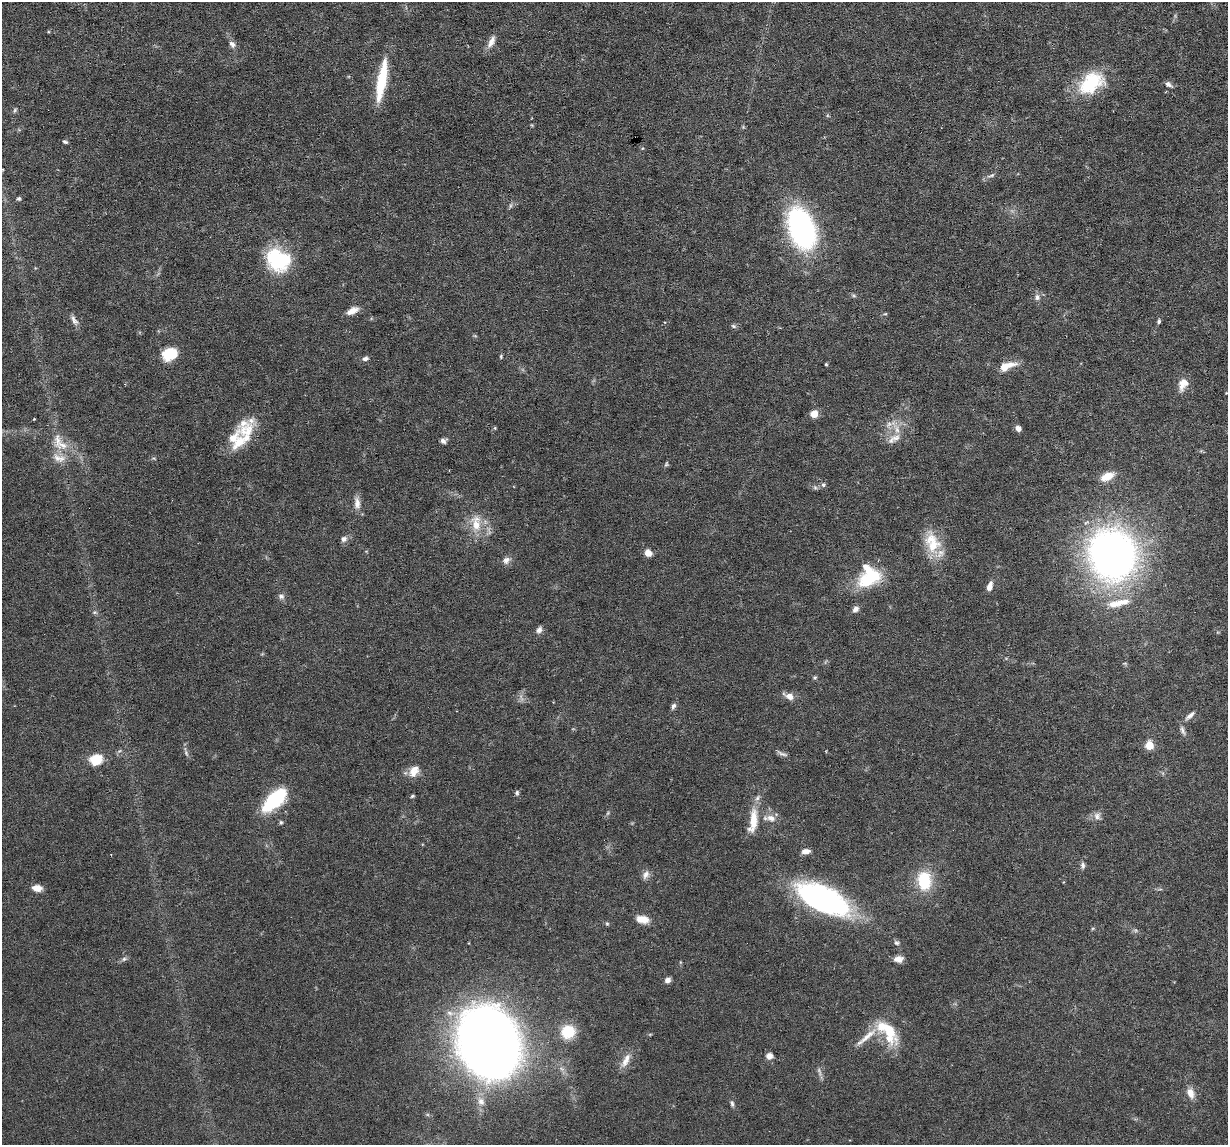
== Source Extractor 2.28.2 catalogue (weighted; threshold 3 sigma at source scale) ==
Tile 10 of 4 x 4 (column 2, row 3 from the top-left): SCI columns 1227-2452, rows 1262-2404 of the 4905 x 4927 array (HDU 1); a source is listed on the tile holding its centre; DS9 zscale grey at full resolution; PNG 1230 x 1147 px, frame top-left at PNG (2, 2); no overlay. Shown black and unused: <1% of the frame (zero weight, under 3 of 6 exposures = <1% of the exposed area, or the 3 px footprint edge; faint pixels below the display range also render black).
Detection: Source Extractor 2.28.2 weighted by HDU 2 'WHT'; one run over the whole footprint, this tile lists its part. Background 0.0749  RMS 0.0043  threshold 0.0175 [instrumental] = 3 sigma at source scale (4.09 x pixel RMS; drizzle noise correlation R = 1.36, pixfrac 0.8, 0.05/0.05 arcsec/px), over >= 5 px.
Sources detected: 103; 3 too faint to see at this stretch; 2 inside a brighter object's white glare — not listed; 11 inside a brighter listed object's ellipse — not listed separately; the other 87 listed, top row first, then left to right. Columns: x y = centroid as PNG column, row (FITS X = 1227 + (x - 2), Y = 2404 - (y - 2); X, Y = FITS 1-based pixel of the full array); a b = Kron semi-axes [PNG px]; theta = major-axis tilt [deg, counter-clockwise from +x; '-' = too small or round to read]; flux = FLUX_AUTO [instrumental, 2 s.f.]
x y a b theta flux
491 42 18 7 61 2.9
232 44 10 7 -58 1.7
382 80 48 9 81 17
1091 83 33 22 37 21
1168 84 10 5 -32 1.3
15 110 6 5 - 0.61
65 142 6 4 -10 0.7
2 169 5 3 - 0.43
991 175 11 4 16 1.1
19 198 5 5 - 0.63
801 228 38 22 -70 83
278 260 26 21 -40 29
1037 297 9 7 -76 1.5
352 311 15 7 27 3.4
885 314 6 3 17 0.45
74 320 14 7 -58 1.8
1159 321 7 4 80 0.73
733 326 8 5 -27 0.74
170 354 14 11 19 12
501 356 7 3 -83 0.51
365 358 8 5 18 1.2
826 364 4 3 - 0.41
1008 365 25 8 7 4.3
1183 384 16 10 67 4
814 414 6 6 - 4.9
34 419 3 2 - 0.29
889 424 10 6 49 1.8
495 428 5 4 - 0.45
1018 428 7 6 - 1.8
895 438 17 9 16 3.5
57 440 29 10 -86 6.7
443 441 7 6 - 1.4
239 442 34 16 63 10
666 464 7 4 61 0.62
1107 476 14 8 22 6
823 485 6 6 - 0.91
357 503 17 8 -85 2.9
476 523 25 13 -85 8
344 539 8 7 - 1.6
932 543 29 19 -71 12
648 553 8 7 - 2.8
1112 555 43 39 -76 210
506 560 11 8 39 2
867 579 29 20 18 15
989 586 11 6 69 2.5
281 596 9 7 -31 1.3
1123 602 21 9 9 5.2
855 609 8 7 - 1.6
94 612 6 5 - 0.69
539 630 9 7 58 1.5
815 677 5 5 - 0.55
789 696 11 7 -26 3.2
673 706 8 5 57 1.2
1190 716 14 5 41 1.9
1182 730 14 5 -71 1.4
1149 745 5 5 - 13
783 754 15 4 -21 1.2
96 760 15 12 20 7.2
414 771 16 11 58 4.2
517 793 7 5 -90 0.76
412 796 5 4 - 0.55
274 800 31 13 44 26
1097 816 10 9 - 2
771 818 13 8 -16 3.1
753 821 35 11 81 8.4
281 822 6 5 - 0.64
806 851 9 5 7 2.3
1083 865 9 6 -83 1.1
646 875 12 8 63 2
924 881 20 14 -84 17
37 888 11 7 -8 3.2
824 899 57 24 -30 76
643 919 15 9 -12 4.2
607 923 6 4 -1 0.56
896 943 8 6 -31 0.97
124 959 7 5 44 0.87
898 959 11 7 3 2.7
667 980 7 6 - 1.8
889 1031 37 16 -68 14
568 1032 14 13 - 11
866 1037 40 7 41 5.6
489 1043 52 43 -71 470
769 1056 8 7 - 2.2
626 1060 21 8 63 3.8
1191 1093 15 8 -74 3.3
481 1101 12 10 -68 3.2
732 1104 9 5 -83 0.94
Isophote crosses this tile's border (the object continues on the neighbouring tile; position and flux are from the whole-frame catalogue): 1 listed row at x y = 2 169